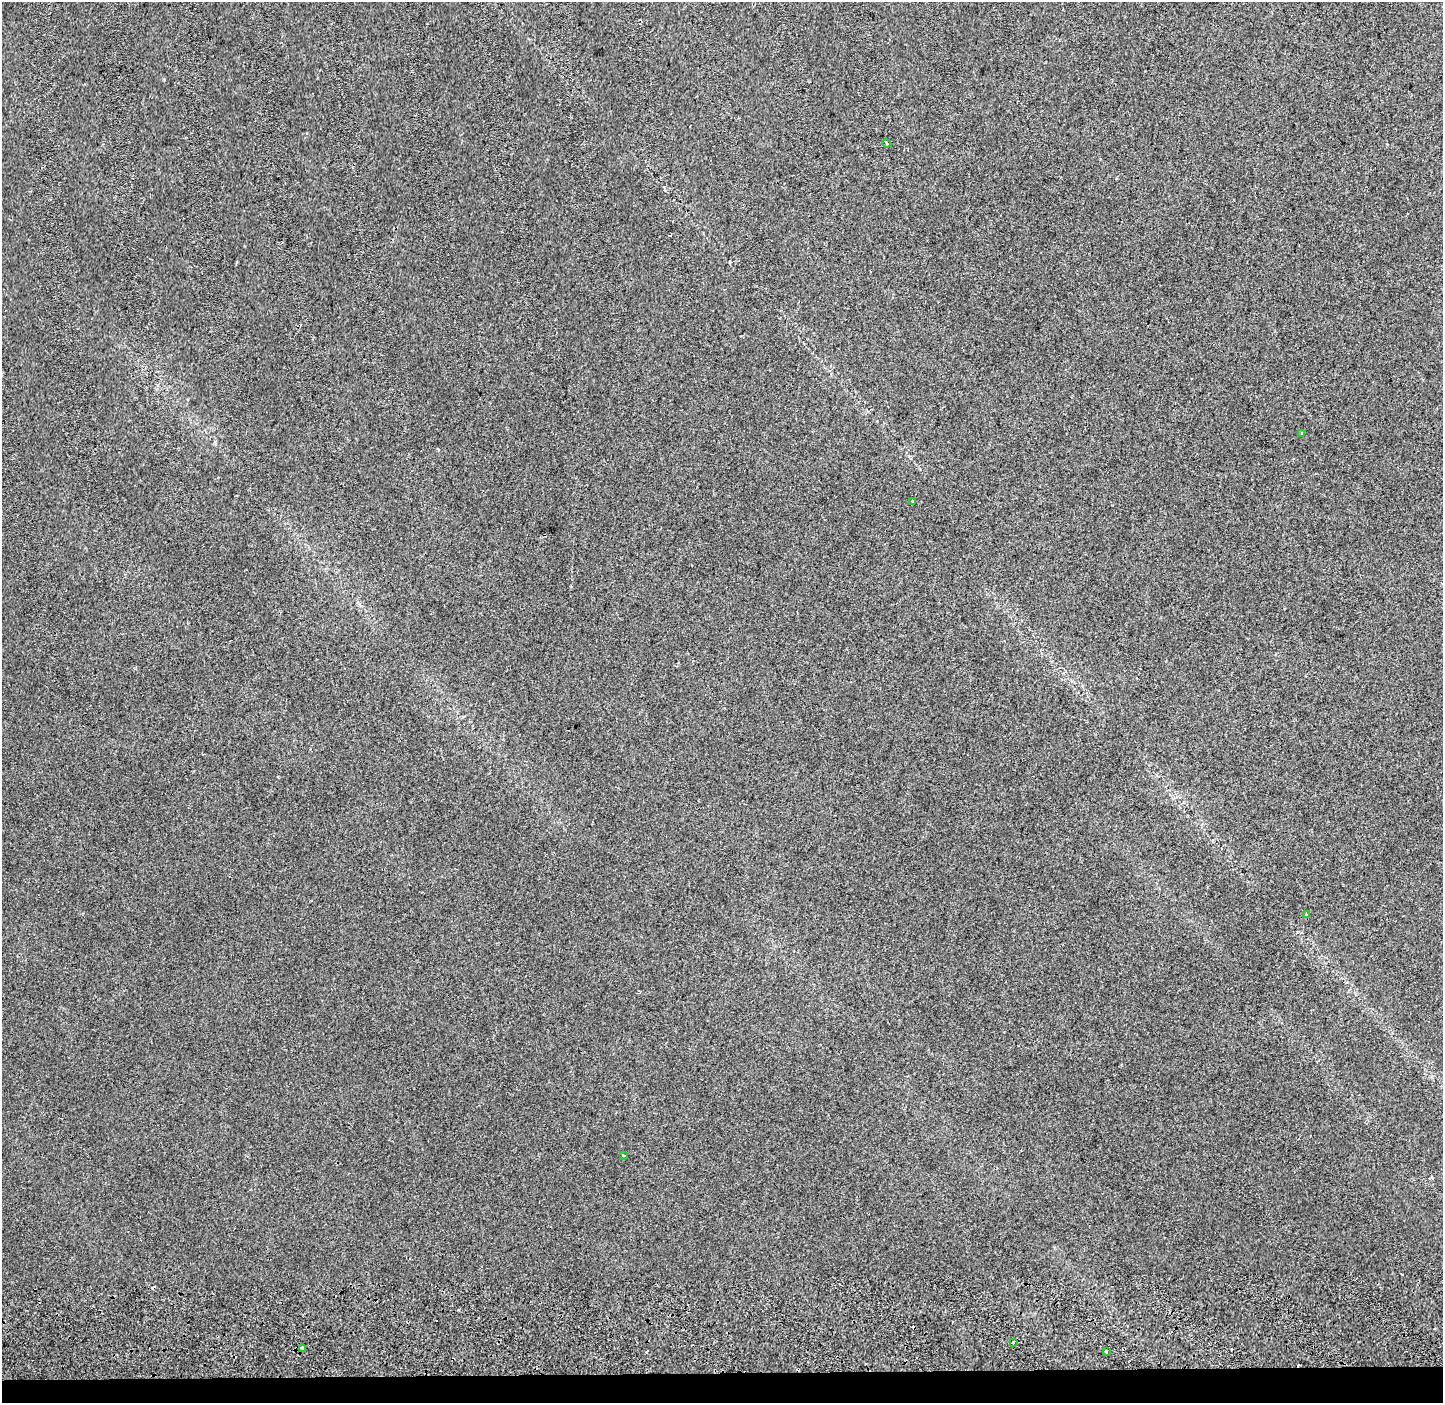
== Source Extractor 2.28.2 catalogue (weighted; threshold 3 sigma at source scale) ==
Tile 8 of 3 x 3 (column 2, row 3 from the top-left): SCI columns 1476-2916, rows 286-1686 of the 4400 x 4773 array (HDU 1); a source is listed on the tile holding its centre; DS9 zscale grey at full resolution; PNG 1445 x 1405 px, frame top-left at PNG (2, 2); each listed source drawn as its Kron ellipse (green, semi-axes under 4 px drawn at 4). Shown black and unused: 2% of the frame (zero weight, under 2 of 3 exposures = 6% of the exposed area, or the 3 px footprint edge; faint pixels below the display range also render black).
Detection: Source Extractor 2.28.2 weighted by HDU 2 'WHT'; one run over the whole footprint, this tile lists its part. Background 0.0299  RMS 0.007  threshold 0.0315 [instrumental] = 3 sigma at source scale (4.5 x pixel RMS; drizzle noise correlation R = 1.50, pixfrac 1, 0.0396/0.0396 arcsec/px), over >= 5 px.
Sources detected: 14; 6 cosmic-ray / hot-pixel residue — neither listed nor drawn; the other 8 listed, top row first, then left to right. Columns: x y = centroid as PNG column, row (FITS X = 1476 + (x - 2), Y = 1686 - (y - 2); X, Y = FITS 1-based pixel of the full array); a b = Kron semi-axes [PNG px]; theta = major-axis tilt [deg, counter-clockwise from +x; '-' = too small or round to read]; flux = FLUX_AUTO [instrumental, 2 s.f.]
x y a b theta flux
886 143 4 3 - 1.5
1302 433 3 3 - 1.5
912 501 3 2 - 0.7
1307 915 3 3 - 2.3
623 1155 3 2 - 0.62
1013 1342 3 3 - 1.1
303 1348 4 3 - 4.1
1106 1351 3 3 - 1.7